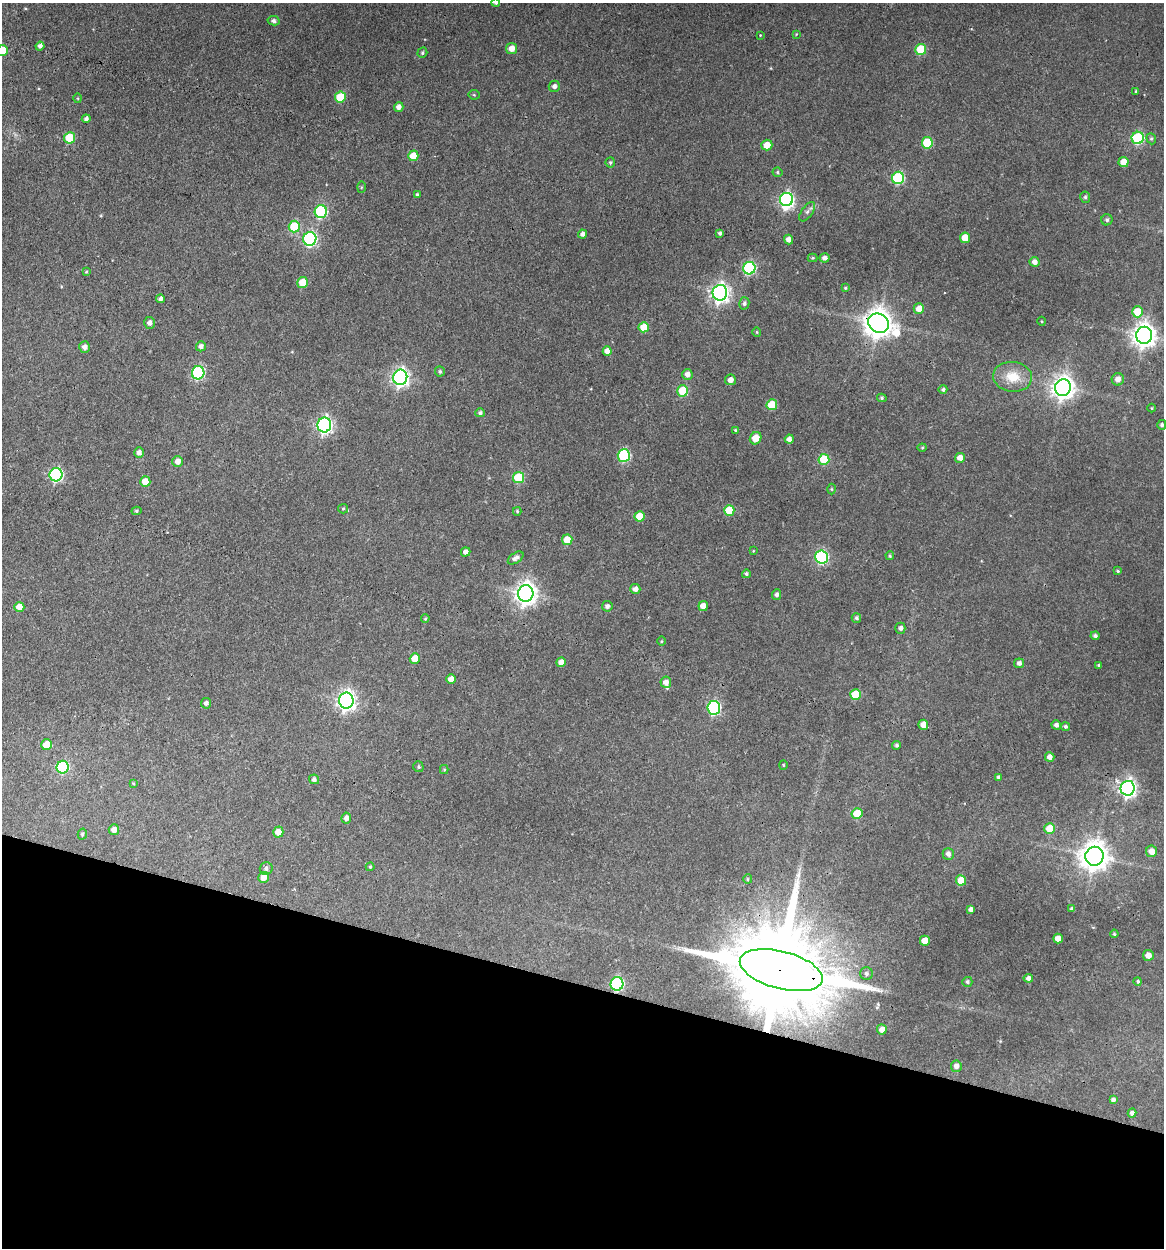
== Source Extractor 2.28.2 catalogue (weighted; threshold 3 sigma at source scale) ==
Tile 15 of 4 x 4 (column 3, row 4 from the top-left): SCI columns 2564-3725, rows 2-1247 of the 5007 x 4987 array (HDU 1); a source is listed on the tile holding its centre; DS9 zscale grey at full resolution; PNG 1166 x 1250 px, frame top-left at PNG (2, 3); each listed source drawn as its Kron ellipse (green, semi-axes under 4 px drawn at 4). Shown black and unused: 21% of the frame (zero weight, under 3 of 4 exposures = <1% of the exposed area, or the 3 px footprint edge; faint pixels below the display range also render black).
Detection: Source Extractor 2.28.2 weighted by HDU 2 'WHT'; one run over the whole footprint, this tile lists its part. Background 0.118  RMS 0.0043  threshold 0.0193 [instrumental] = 3 sigma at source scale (4.5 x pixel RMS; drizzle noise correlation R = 1.50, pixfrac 1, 0.05/0.05 arcsec/px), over >= 5 px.
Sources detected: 169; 1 inside a brighter object's white glare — neither listed nor drawn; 1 inside a brighter listed object's ellipse — not listed separately; the other 167 listed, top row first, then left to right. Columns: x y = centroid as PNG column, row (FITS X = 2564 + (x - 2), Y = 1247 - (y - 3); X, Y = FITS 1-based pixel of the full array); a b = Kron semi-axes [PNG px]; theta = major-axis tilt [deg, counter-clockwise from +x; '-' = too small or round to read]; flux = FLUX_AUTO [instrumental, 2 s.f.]
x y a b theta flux
496 3 4 4 - 0.75
274 21 6 4 -13 1.2
796 34 4 4 - 0.39
760 35 3 3 - 0.41
40 46 4 4 - 1.4
512 48 5 5 - 3.9
921 49 5 5 - 17
3 51 5 5 - 9.6
422 53 5 4 - 0.68
554 86 6 5 - 1.6
1136 91 3 3 - 0.55
474 95 5 5 - 0.58
340 97 5 5 - 14
78 98 5 3 - 0.37
399 107 5 4 - 2.2
86 119 4 4 - 1.1
69 138 6 5 - 18
1138 138 6 6 - 36
1151 139 6 4 -68 0.67
927 143 5 5 - 20
767 145 5 5 - 5.2
413 156 5 5 - 8
610 162 5 4 - 0.74
1124 162 5 5 - 5.1
778 172 5 4 - 0.66
898 178 6 6 - 39
361 187 5 4 - 0.49
417 195 4 3 - 0.73
1085 197 6 5 - 0.88
787 199 7 6 - 73
321 211 6 6 - 47
807 212 11 5 53 1.5
1107 220 6 5 - 0.89
294 227 6 5 - 18
720 233 4 4 - 1
582 234 4 4 - 1.6
965 238 5 5 - 7
310 239 7 6 - 72
788 239 5 4 - 2.3
813 258 5 4 - 0.49
825 258 5 4 - 1.7
1035 262 5 5 - 2.2
749 268 6 6 - 52
86 272 3 3 - 0.41
303 283 5 5 - 9.8
845 288 3 3 - 0.51
720 293 8 7 - 200
161 299 4 3 - 1.4
744 303 6 5 - 1.1
919 309 5 5 - 4.4
1138 312 5 5 - 12
1042 321 4 3 - 0.38
150 323 6 5 - 2
879 323 11 9 -32 600
644 327 5 5 - 7.8
757 332 4 4 - 0.46
1144 335 8 8 - 400
201 346 5 5 - 1.7
85 347 5 5 - 2.2
607 351 4 4 - 2.8
440 371 5 5 - 0.75
198 373 6 6 - 52
687 374 5 5 - 2.4
400 377 7 7 - 170
1013 377 19 15 -6 10
1118 379 6 6 - 2.9
730 380 5 5 - 2.8
1063 388 8 8 - 350
943 389 4 4 - 0.89
683 391 5 5 - 17
882 398 5 4 - 0.65
772 405 5 5 - 13
1152 408 4 3 - 0.37
480 413 5 4 - 0.95
324 425 7 7 - 120
1162 425 5 4 - 1
735 430 4 4 - 0.42
756 438 6 5 - 5.5
789 439 4 4 - 1.9
922 448 4 4 - 0.45
139 453 5 5 - 1.9
624 455 6 6 - 40
960 458 5 4 - 3
824 459 5 5 - 17
178 461 5 5 - 3.1
56 475 7 6 - 66
518 478 5 5 - 21
145 482 5 5 - 6.7
831 489 5 3 - 0.44
343 509 5 4 - 0.52
729 510 5 5 - 13
136 511 5 4 - 0.73
517 511 4 3 - 0.58
639 516 5 5 - 8.4
567 540 5 5 - 6.5
753 551 4 2 - 0.28
466 552 5 4 - 1.9
890 556 4 3 - 0.58
822 557 6 6 - 56
516 558 9 5 34 1.7
1118 571 3 3 - 0.53
746 574 4 4 - 0.75
635 589 5 5 - 2.1
526 593 8 7 - 330
777 595 5 4 - 1.3
607 606 5 5 - 1.5
703 606 5 4 - 3.7
19 607 5 5 - 5.1
425 618 4 3 - 0.48
856 618 5 4 - 0.87
900 628 5 5 - 1.4
1095 636 4 4 - 1
661 641 5 3 - 0.39
415 658 5 5 - 6.3
561 662 5 4 - 3.4
1019 663 5 5 - 1.4
1099 665 4 3 - 0.54
451 679 5 4 - 2.7
666 682 5 5 - 2.5
855 694 5 5 - 13
346 701 8 7 - 200
206 703 5 5 - 1.3
714 708 7 6 - 61
923 725 5 5 - 3.9
1056 725 5 4 - 1.4
1065 726 5 4 - 0.74
46 745 5 5 - 8.2
897 745 4 4 - 0.9
1050 757 5 4 - 2.3
783 765 4 4 - 0.43
63 767 6 6 - 43
418 767 5 5 - 0.71
444 770 4 4 - 0.53
999 777 4 3 - 0.98
314 779 5 4 - 1.2
133 783 3 3 - 0.37
1128 788 7 7 - 180
857 814 5 5 - 13
346 818 5 4 - 1.7
1050 829 5 5 - 9.8
114 830 5 5 - 2.3
278 832 5 5 - 4
82 834 5 4 - 0.84
1151 851 6 5 - 4.4
948 854 6 5 - 1.8
1094 856 9 9 - 600
370 867 4 4 - 0.47
266 869 6 6 - 1.3
263 877 5 5 - 4
748 879 5 4 - 0.59
961 880 5 5 - 9.2
971 909 4 3 - 1.5
1072 909 4 4 - 1.2
1114 934 4 3 - 0.54
1058 938 5 4 - 4
925 941 5 5 - 6
1148 955 5 5 - 3.6
781 970 42 18 -15 13000
866 974 6 6 - 1.3
1028 978 4 4 - 1.6
1138 981 4 4 - 0.67
967 982 5 5 - 0.93
617 984 7 6 - 58
882 1029 5 5 - 3.3
956 1066 6 5 - 2.7
1113 1100 4 4 - 1.3
1132 1113 4 4 - 1.5
Overlapping masked pixels (flux is a lower limit): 3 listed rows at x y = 879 323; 781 970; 617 984
Isophote crosses this tile's border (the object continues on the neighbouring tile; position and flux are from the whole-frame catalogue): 2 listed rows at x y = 496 3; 3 51